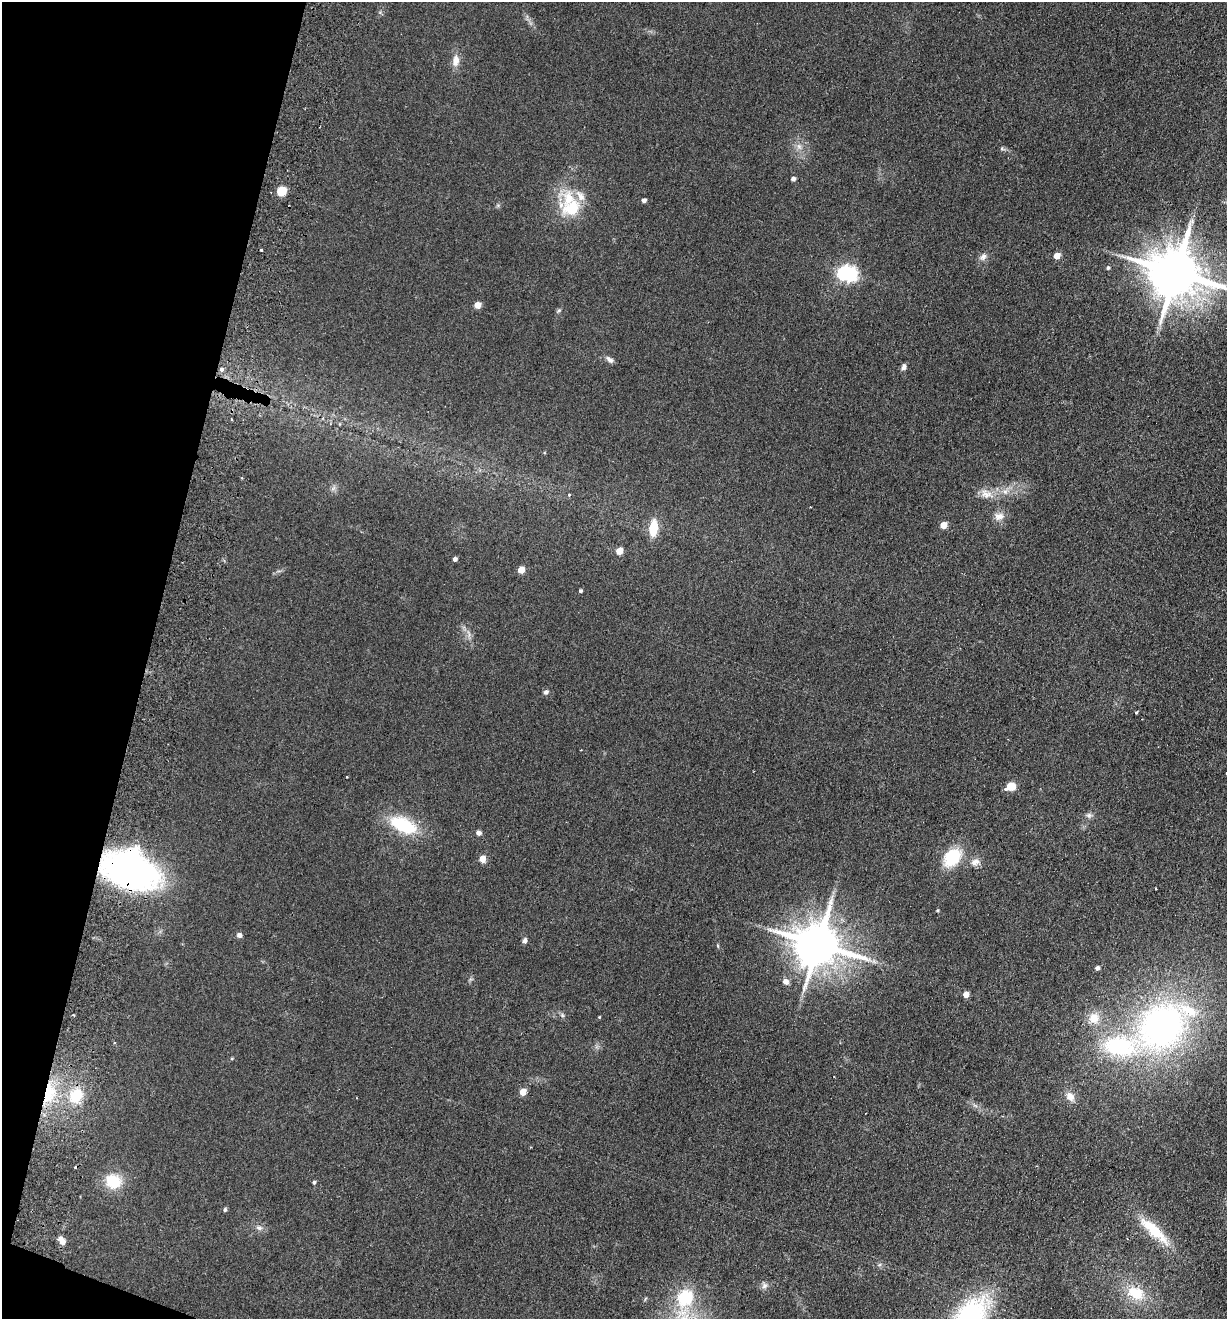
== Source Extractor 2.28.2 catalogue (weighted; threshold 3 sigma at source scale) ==
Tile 9 of 4 x 4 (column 1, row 3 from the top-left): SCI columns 314-1538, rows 1339-2655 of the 5401 x 5311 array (HDU 1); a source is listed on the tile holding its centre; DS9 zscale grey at full resolution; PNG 1229 x 1321 px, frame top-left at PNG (2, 2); no overlay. Shown black and unused: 12% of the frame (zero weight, under 2 of 3 exposures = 3% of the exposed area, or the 3 px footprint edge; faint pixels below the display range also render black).
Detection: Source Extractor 2.28.2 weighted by HDU 2 'WHT'; one run over the whole footprint, this tile lists its part. Background 0.121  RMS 0.011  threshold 0.0499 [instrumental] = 3 sigma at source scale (4.5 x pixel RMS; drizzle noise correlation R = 1.50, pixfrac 1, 0.05/0.05 arcsec/px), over >= 5 px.
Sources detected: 79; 1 inside a brighter object's white glare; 2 cosmic-ray / hot-pixel residue — not listed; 4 inside a brighter listed object's ellipse — not listed separately; the other 72 listed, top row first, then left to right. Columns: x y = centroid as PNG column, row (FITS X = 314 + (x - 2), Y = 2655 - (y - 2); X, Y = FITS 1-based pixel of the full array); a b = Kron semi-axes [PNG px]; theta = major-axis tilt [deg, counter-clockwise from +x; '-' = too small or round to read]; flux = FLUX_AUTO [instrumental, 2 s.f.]
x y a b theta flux
456 61 15 9 85 9.5
799 146 10 6 -63 5.1
1002 149 6 4 -20 1.7
793 179 4 4 - 4.6
281 191 9 7 37 18
644 200 4 4 - 4.4
572 208 25 18 23 38
261 250 3 3 - 4.9
1057 256 5 4 - 17
983 257 10 8 42 4.9
1108 268 5 5 - 1.9
843 273 6 5 - 180
1176 273 16 13 -15 6100
477 305 5 5 - 18
559 311 7 5 34 1.8
610 360 11 6 -34 3.8
903 367 8 5 67 3.6
222 369 3 3 - 26
231 420 3 3 - 12
544 453 4 3 - 0.89
333 488 8 4 37 2.7
1005 492 9 7 90 4.9
986 494 19 12 -20 12
569 495 3 3 - 2.8
999 516 14 10 12 8.3
943 525 5 4 - 18
653 528 19 9 85 22
619 551 5 4 - 19
455 559 4 4 - 3.8
521 570 5 5 - 19
580 591 4 4 - 2
546 692 7 5 36 2.9
1136 712 3 3 - 1.4
347 777 3 2 - 1.1
1011 786 6 5 - 44
1005 789 3 2 - 3.2
1089 815 8 6 12 3.4
403 825 26 13 -25 65
479 833 6 5 - 3.3
952 857 20 14 48 45
482 859 7 6 - 9.2
975 862 13 9 15 6.9
131 871 47 30 -19 370
1156 888 3 2 - 1.2
937 911 4 4 - 1.2
239 935 6 6 - 3.8
525 940 7 5 82 3.3
818 944 14 12 -8 4700
718 946 5 3 - 1.2
874 961 7 6 - 3.2
1097 968 4 4 - 3.8
785 982 7 6 - 6.4
966 994 5 4 - 11
562 1015 6 5 - 1.9
599 1017 4 3 - 0.85
1094 1018 16 15 - 17
1161 1027 55 46 42 390
523 1092 5 4 - 19
49 1093 31 16 78 50
76 1096 17 14 61 34
1070 1096 13 9 -50 9.2
975 1105 7 4 -20 2.3
113 1181 19 17 -23 31
314 1182 4 4 - 2
225 1210 5 5 - 2.1
259 1228 10 7 -14 4.2
1154 1230 46 13 -42 39
62 1241 11 7 -56 7.3
764 1286 8 8 - 3.9
1136 1293 22 15 -25 34
685 1298 24 19 69 50
970 1315 49 27 48 160
Overlapping masked pixels (flux is a lower limit): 2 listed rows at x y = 131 871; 49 1093
Isophote crosses this tile's border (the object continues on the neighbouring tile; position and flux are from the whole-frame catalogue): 2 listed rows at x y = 1176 273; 970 1315